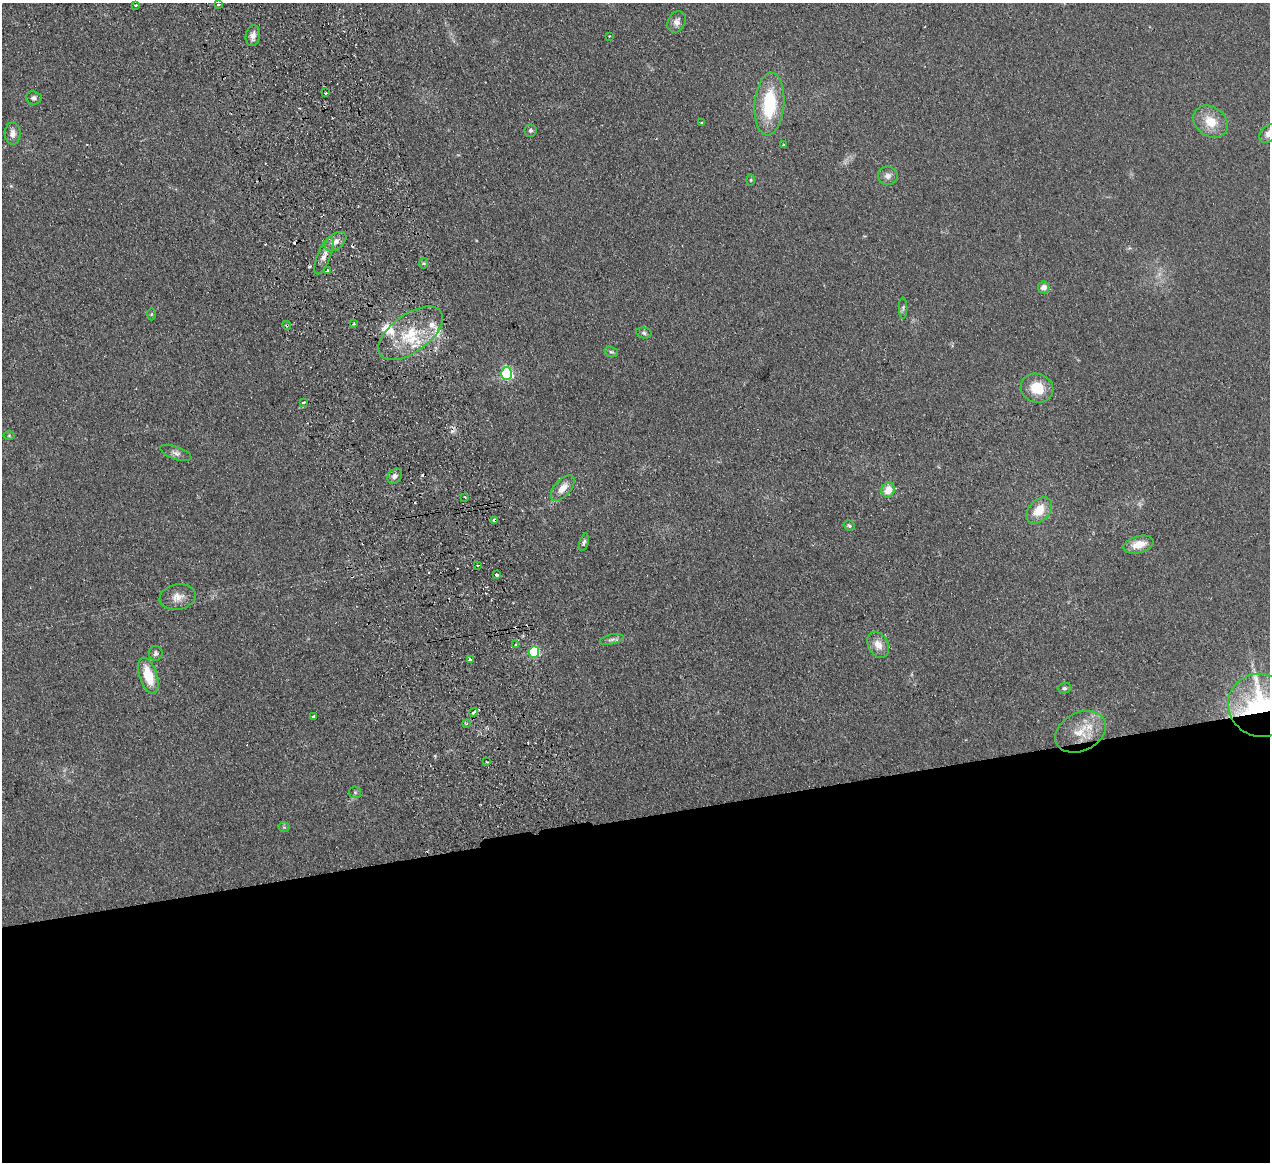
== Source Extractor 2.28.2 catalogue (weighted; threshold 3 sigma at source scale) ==
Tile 15 of 4 x 4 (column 3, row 4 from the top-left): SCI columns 2590-3857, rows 279-1438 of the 5180 x 5078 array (HDU 1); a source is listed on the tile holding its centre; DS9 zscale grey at full resolution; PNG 1272 x 1164 px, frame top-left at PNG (2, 3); each listed source drawn as its Kron ellipse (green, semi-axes under 4 px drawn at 4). Shown black and unused: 30% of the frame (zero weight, under 2 of 3 exposures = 3% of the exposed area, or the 3 px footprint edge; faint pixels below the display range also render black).
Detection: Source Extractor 2.28.2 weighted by HDU 2 'WHT'; one run over the whole footprint, this tile lists its part. Background 0.107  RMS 0.011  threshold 0.0476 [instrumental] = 3 sigma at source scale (4.5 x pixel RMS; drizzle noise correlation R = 1.50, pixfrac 1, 0.05/0.05 arcsec/px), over >= 5 px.
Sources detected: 78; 1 too faint to see at this stretch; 11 cosmic-ray / hot-pixel residue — neither listed nor drawn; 5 inside a brighter listed object's ellipse — not listed separately; the other 61 listed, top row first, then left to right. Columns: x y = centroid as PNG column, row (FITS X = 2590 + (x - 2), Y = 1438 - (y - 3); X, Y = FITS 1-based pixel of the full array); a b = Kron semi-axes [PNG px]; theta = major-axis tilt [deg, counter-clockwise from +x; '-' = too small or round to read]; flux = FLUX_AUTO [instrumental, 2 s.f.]
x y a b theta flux
218 4 3 3 - 2.8
136 5 3 2 - 1.4
677 22 11 8 61 5.7
253 36 10 7 82 5.9
609 36 3 2 - 0.78
325 93 3 2 - 1.6
34 98 8 6 -6 2.8
769 104 31 15 85 58
1211 122 18 14 -37 20
701 123 3 2 - 1.1
530 130 6 6 - 2.1
13 133 11 8 -89 5.9
1269 133 11 7 43 6.6
783 145 3 3 - 2.9
888 176 10 9 - 5.2
751 180 5 3 - 1
335 241 12 7 37 6.4
324 256 20 6 69 7.5
424 263 5 3 - 1.3
327 271 4 3 - 5.8
1044 287 6 5 - 6.6
903 308 10 2 90 1.6
151 314 6 4 89 1.4
354 324 4 4 - 1.6
287 325 4 4 - 1.7
411 333 37 19 36 46
644 333 8 5 -11 2.3
611 352 7 5 -19 1.8
507 374 6 5 - 130
1037 388 16 14 -20 23
304 402 3 3 - 3.5
9 436 6 4 0 1.1
176 453 16 6 -19 4.4
395 476 8 6 48 4.4
563 488 15 8 49 11
888 490 8 6 74 15
465 497 3 2 - 1.3
1039 510 15 10 47 19
495 520 4 3 - 8.3
849 525 6 4 -29 2
584 542 9 4 73 2.4
1139 544 15 8 15 14
477 565 3 2 - 1.8
496 574 3 3 - 3.1
178 597 18 12 11 11
612 639 12 5 12 3.2
516 645 3 3 - 6.8
878 645 14 10 -61 9.6
534 652 6 5 - 75
156 653 7 7 - 2.8
470 660 3 3 - 10
148 676 19 9 -72 28
1065 688 7 5 1 2.2
1261 705 33 31 -21 200
474 712 4 3 - 8.5
313 717 3 3 - 2.7
466 724 4 3 - 1.3
1081 732 27 19 26 28
487 762 3 3 - 1.1
355 792 6 5 - 1.7
284 827 5 5 - 1.5
Overlapping masked pixels (flux is a lower limit): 3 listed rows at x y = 287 325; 495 520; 1261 705
Isophote crosses this tile's border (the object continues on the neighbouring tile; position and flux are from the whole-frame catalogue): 2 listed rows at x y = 1269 133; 1261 705